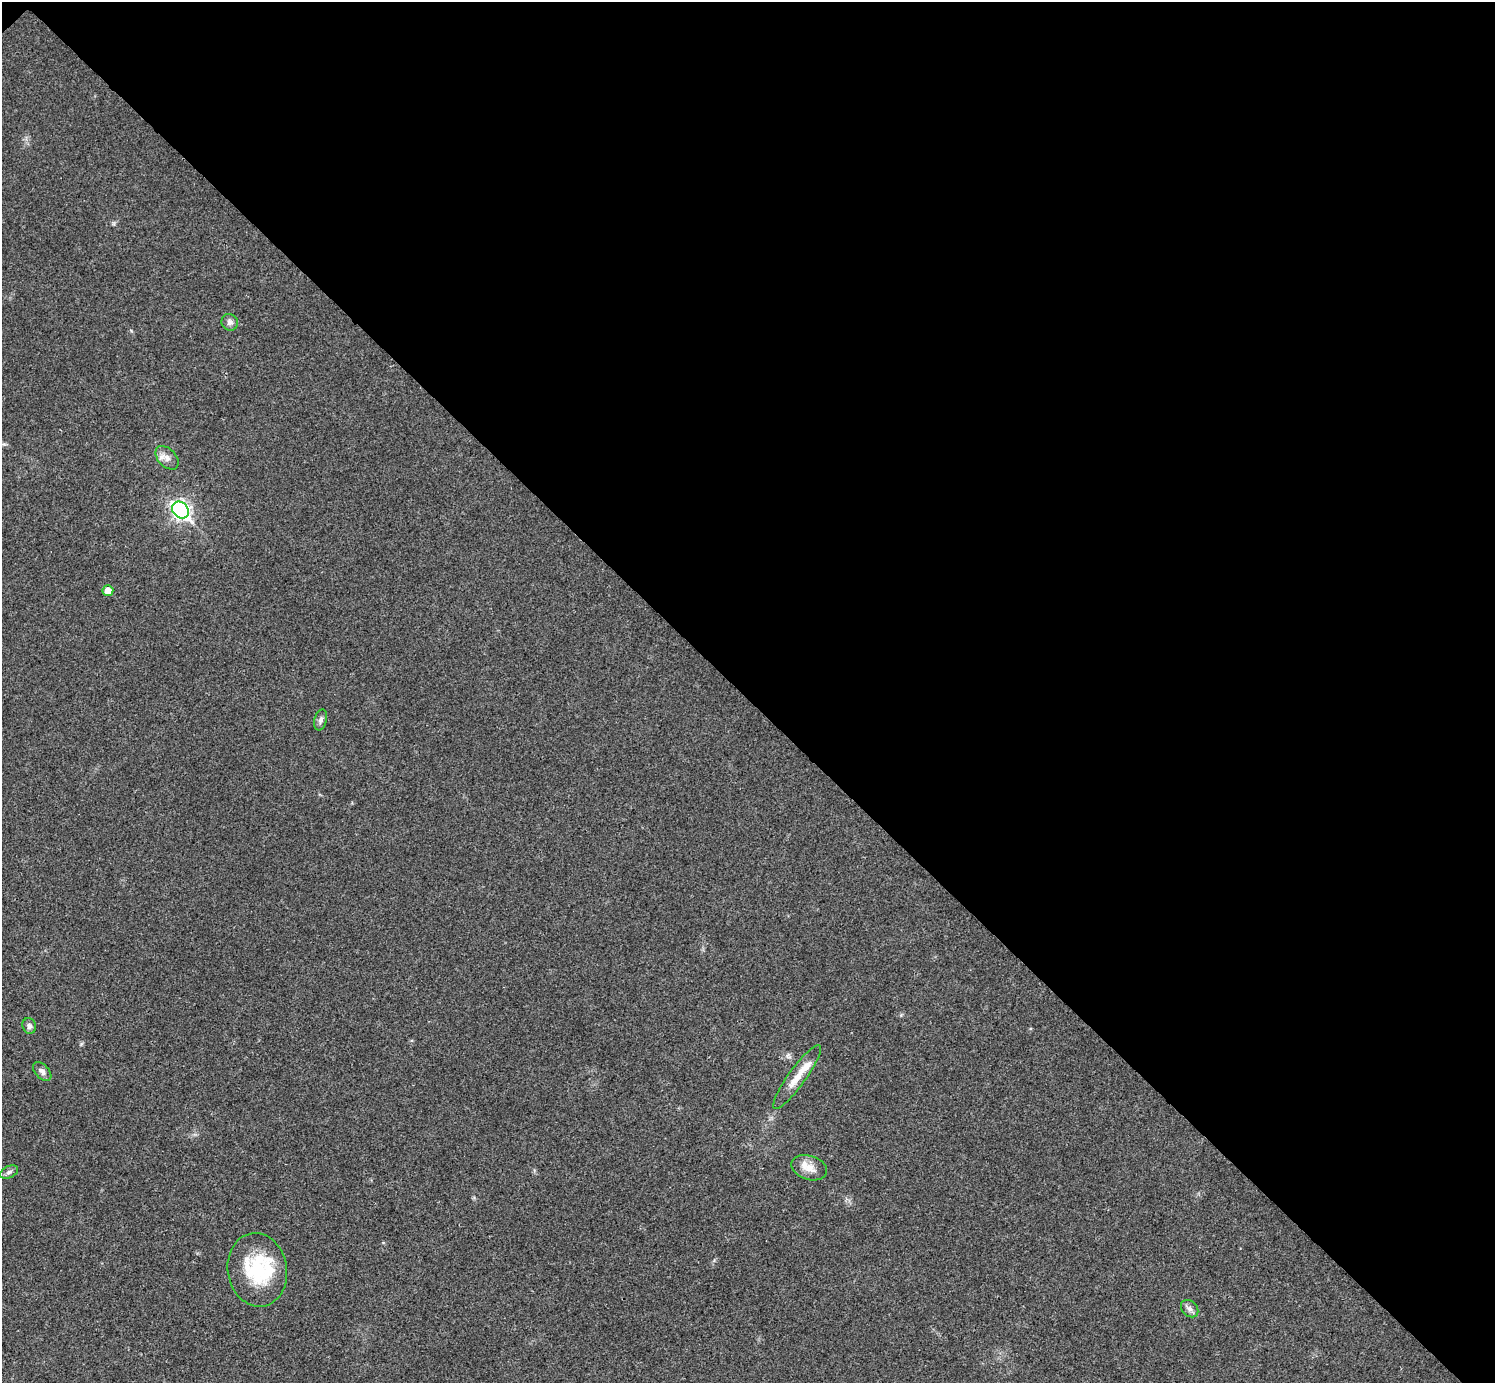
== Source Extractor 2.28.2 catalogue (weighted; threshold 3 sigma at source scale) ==
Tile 3 of 4 x 4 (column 3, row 1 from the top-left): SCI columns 2994-4486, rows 4444-5824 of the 5983 x 5983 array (HDU 1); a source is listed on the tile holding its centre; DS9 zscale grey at full resolution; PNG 1497 x 1385 px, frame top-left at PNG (2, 2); each listed source drawn as its Kron ellipse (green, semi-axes under 4 px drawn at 4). Shown black and unused: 51% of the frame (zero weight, under 3 of 4 exposures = <1% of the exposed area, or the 3 px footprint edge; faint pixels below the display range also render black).
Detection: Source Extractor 2.28.2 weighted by HDU 2 'WHT'; one run over the whole footprint, this tile lists its part. Background 0.0192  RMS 0.004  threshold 0.0179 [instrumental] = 3 sigma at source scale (4.5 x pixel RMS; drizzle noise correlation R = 1.50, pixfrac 1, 0.05/0.05 arcsec/px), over >= 5 px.
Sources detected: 15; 3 inside a brighter listed object's ellipse — not listed separately; the other 12 listed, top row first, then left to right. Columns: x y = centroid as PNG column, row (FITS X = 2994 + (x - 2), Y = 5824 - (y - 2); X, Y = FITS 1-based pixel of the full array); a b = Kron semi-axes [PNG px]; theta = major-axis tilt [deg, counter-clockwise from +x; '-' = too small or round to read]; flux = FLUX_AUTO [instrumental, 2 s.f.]
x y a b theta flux
230 322 8 8 - 1.6
167 458 14 9 -46 2.4
180 510 9 7 -46 140
108 591 5 5 - 4.2
321 720 11 6 76 1.3
29 1026 8 6 -73 1.2
42 1071 11 6 -47 1.7
797 1077 39 8 54 6.3
809 1168 18 12 -17 4.8
9 1172 9 6 24 1.2
257 1270 37 29 -81 28
1190 1309 10 7 -45 1.5